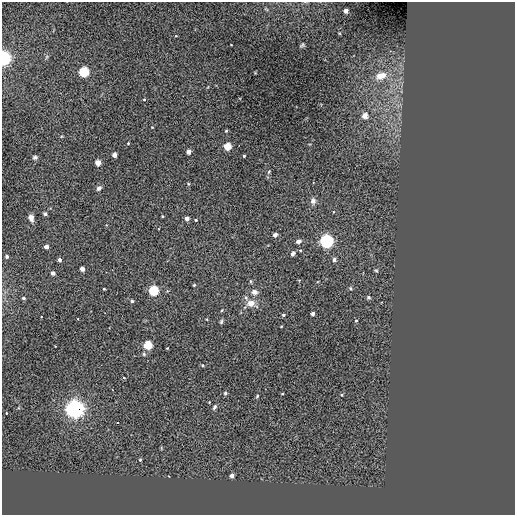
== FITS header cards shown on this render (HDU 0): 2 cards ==
NAXIS1  =                  513 / NUMBER OF ELEMENTS ALONG THIS AXIS
NAXIS2  =                  513 / NUMBER OF ELEMENTS ALONG THIS AXIS

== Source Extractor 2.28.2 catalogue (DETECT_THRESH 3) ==
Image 513 x 513 px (HDU 0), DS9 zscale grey, 1 PNG px = 1 image px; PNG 517 x 517 px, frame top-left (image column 1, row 513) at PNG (2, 2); no overlay
Background 0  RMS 44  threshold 131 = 3 sigma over >= 5 px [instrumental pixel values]
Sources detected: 66; all 66 listed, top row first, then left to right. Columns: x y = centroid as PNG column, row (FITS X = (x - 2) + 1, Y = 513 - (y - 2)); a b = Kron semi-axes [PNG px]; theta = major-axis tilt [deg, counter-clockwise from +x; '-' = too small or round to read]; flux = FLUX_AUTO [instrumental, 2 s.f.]
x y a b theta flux
346 11 4 4 - 2.0e+04
302 45 7 4 22 4.2e+03
4 58 6 5 - 7.9e+05
84 72 5 5 - 3.4e+05
381 76 15 9 16 3.3e+04
144 100 4 3 - 2.4e+03
365 116 4 4 - 3.5e+04
226 131 4 3 - 2.7e+03
128 143 4 3 - 2.3e+03
227 146 4 4 - 1.1e+05
188 152 4 4 - 2.1e+04
114 155 4 4 - 2.7e+04
244 156 3 3 - 2.8e+03
35 157 5 5 - 6.1e+03
98 162 4 4 - 4.5e+04
269 172 7 4 69 4.4e+03
99 188 6 5 - 7.8e+03
313 201 8 6 90 1.1e+04
333 212 4 2 - 1.8e+03
45 214 4 4 - 5.3e+03
162 216 4 2 - 2.0e+03
31 218 7 5 -71 1.3e+04
187 218 4 4 - 1.6e+04
196 220 4 3 - 3.2e+03
275 235 4 3 - 1.7e+04
298 241 6 4 20 9.0e+03
327 241 6 6 - 7.1e+05
46 247 4 4 - 1.9e+04
293 254 6 4 58 7.2e+03
7 256 3 3 - 7.3e+03
59 260 4 3 - 1.1e+04
334 260 4 4 - 1.2e+04
82 269 4 4 - 2.2e+04
376 270 6 4 -3 3.1e+03
53 273 4 4 - 1.4e+04
250 281 5 3 - 3.2e+03
194 285 4 3 - 2.7e+03
351 288 6 4 -57 3.8e+03
104 289 3 3 - 2.8e+03
154 290 5 5 - 3.3e+05
254 292 8 6 -11 1.2e+04
368 297 5 5 - 4.7e+03
23 298 5 4 - 3.7e+03
246 298 6 5 - 6.3e+03
132 301 4 4 - 6.5e+03
251 303 9 7 4 2.3e+04
313 313 3 3 - 1.4e+04
283 315 4 3 - 5.7e+03
356 321 4 4 - 3.7e+03
221 322 6 4 73 4.4e+03
148 345 4 4 - 1.7e+05
167 348 3 2 - 2.3e+03
144 354 5 4 - 3.8e+03
203 365 4 4 - 2.9e+03
124 378 4 3 - 2.6e+03
225 393 4 4 - 4.3e+03
282 394 3 2 - 2.0e+03
342 395 4 3 - 3.5e+03
257 396 4 3 - 3.0e+03
209 402 2 2 - 2.2e+03
215 407 8 4 58 5.5e+03
75 409 8 7 - 1.2e+06
6 413 2 2 - 2.0e+03
117 423 3 2 - 3.5e+03
140 460 4 3 - 3.0e+03
232 476 4 3 - 1.5e+04
At the frame edge (FLAGS 8, measured only in part): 1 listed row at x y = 4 58